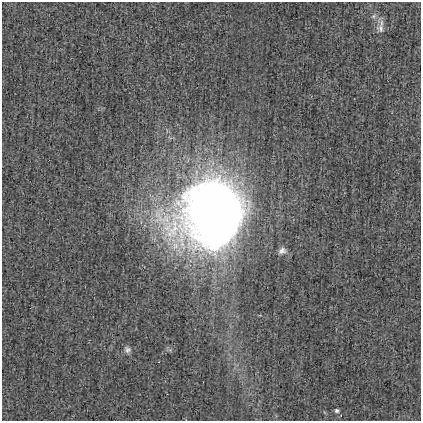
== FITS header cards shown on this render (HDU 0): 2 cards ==
NAXIS1  =                  419
NAXIS2  =                  419

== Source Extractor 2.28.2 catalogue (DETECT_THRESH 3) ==
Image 419 x 419 px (HDU 0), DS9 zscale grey, 1 PNG px = 1 image px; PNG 423 x 423 px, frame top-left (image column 1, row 419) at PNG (2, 2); no overlay
Background 8.70e-04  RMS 0.024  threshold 0.0707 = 3 sigma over >= 5 px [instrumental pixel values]
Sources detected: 6; all 6 listed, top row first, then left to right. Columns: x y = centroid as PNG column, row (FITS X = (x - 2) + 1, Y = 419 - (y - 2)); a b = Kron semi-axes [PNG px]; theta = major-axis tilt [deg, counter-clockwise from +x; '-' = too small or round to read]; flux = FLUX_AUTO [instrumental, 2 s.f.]
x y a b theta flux
373 16 6 6 - 3.7
381 28 12 10 -62 10
211 212 53 49 67 1800
282 251 9 7 20 6.6
127 350 9 8 - 6.1
337 411 6 5 - 3.4